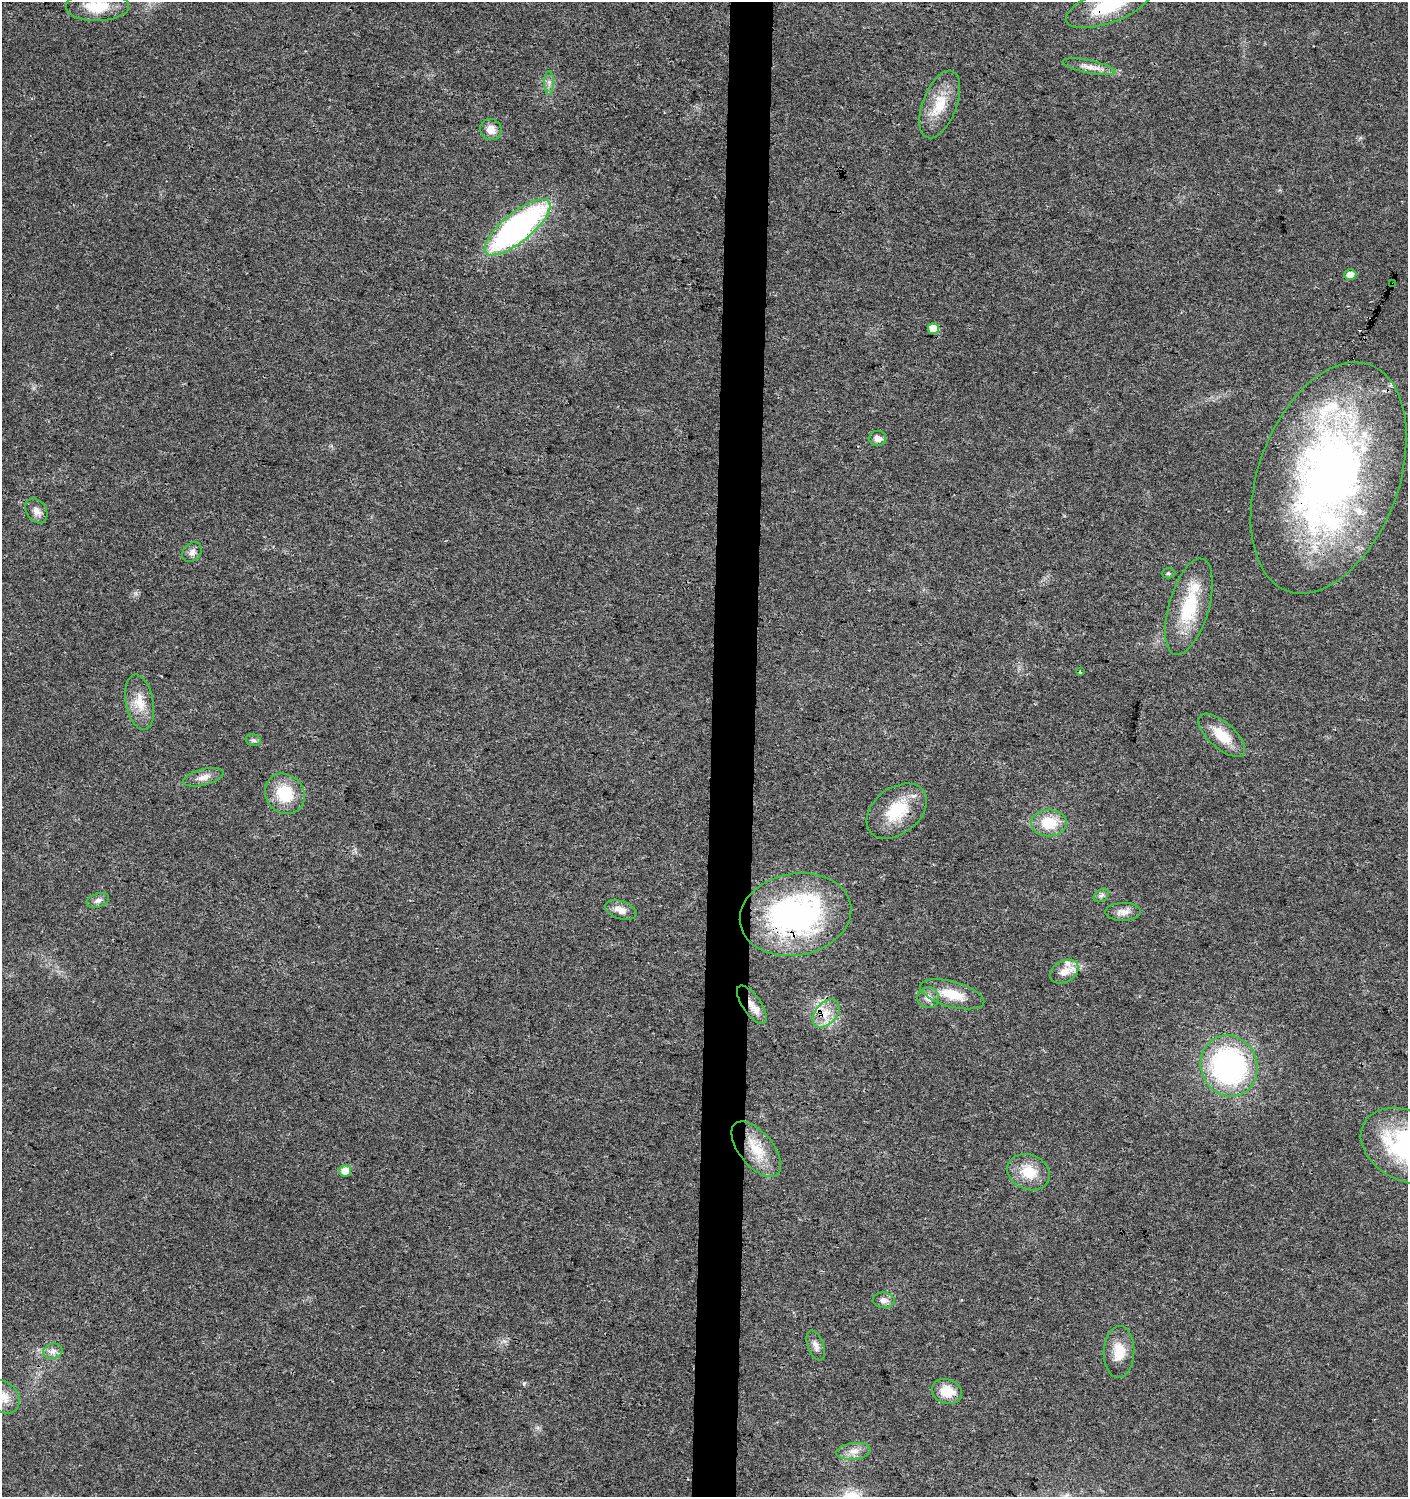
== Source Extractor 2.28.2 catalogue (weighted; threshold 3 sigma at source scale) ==
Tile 5 of 3 x 3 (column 2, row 2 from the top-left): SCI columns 1644-3049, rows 1509-3003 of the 4737 x 4499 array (HDU 1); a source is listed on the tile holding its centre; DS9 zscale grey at full resolution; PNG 1410 x 1499 px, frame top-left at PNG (2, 2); each listed source drawn as its Kron ellipse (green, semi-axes under 4 px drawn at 4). Shown black and unused: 3% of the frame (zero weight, under 3 of 4 exposures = <1% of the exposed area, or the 3 px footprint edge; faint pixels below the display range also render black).
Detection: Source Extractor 2.28.2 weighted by HDU 2 'WHT'; one run over the whole footprint, this tile lists its part. Background 0.0243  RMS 0.0031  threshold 0.014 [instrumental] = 3 sigma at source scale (4.5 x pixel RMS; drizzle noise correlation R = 1.50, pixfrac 1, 0.0396/0.0396 arcsec/px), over >= 5 px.
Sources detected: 52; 2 cosmic-ray / hot-pixel residue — neither listed nor drawn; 4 inside a brighter listed object's ellipse — not listed separately; the other 46 listed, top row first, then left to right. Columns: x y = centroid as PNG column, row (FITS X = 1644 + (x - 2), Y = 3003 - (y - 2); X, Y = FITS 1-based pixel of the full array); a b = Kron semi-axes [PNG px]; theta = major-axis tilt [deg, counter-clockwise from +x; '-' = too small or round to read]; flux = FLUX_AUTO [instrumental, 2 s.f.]
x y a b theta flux
97 6 32 14 0 11
1108 6 44 16 19 17
1089 67 27 6 -12 3
549 83 12 5 90 1.3
940 104 35 17 69 9.3
491 129 11 10 - 2.8
517 227 40 14 39 93
1350 275 6 5 - 2.7
1392 284 3 2 - 0.4
933 329 5 5 - 5.6
878 438 8 7 - 1.8
1328 478 120 70 70 200
36 511 13 10 -57 2.2
192 552 11 8 47 1.5
1168 573 7 5 0 0.53
1189 607 50 20 74 19
1080 672 4 2 - 0.27
140 702 28 13 -79 6
1222 735 29 13 -42 7.5
253 740 8 5 -16 0.79
203 777 21 8 14 2.6
285 794 21 19 -48 12
897 811 34 23 38 13
1049 823 18 13 1 9
1101 895 8 6 34 0.92
98 900 11 6 19 1.3
621 910 16 9 -19 2.9
1123 912 18 9 1 2.4
796 915 56 41 10 77
1064 972 15 10 30 3.2
952 994 33 12 -15 7.6
928 998 11 10 - 2.1
752 1005 22 9 -55 3.9
826 1013 16 10 47 4.6
1229 1066 31 28 -67 71
1406 1146 48 34 -28 44
756 1149 33 17 -50 9.6
345 1171 6 5 - 3.7
1029 1172 22 17 -23 7.8
884 1300 11 8 -5 1.8
816 1345 16 8 -70 1.7
53 1351 10 7 12 1.5
1119 1352 26 15 87 6.2
947 1391 15 12 -19 6.2
4 1397 18 14 -51 4.3
853 1451 17 8 7 2.7
Overlapping masked pixels (flux is a lower limit): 8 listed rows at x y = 1108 6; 1392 284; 1328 478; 897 811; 796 915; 752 1005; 826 1013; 947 1391
Isophote crosses this tile's border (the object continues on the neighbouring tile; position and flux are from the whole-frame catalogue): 4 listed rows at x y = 97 6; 1108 6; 1406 1146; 4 1397
Unlisted compact peaks at least as high as the median listed source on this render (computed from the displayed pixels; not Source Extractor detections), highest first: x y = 524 1383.